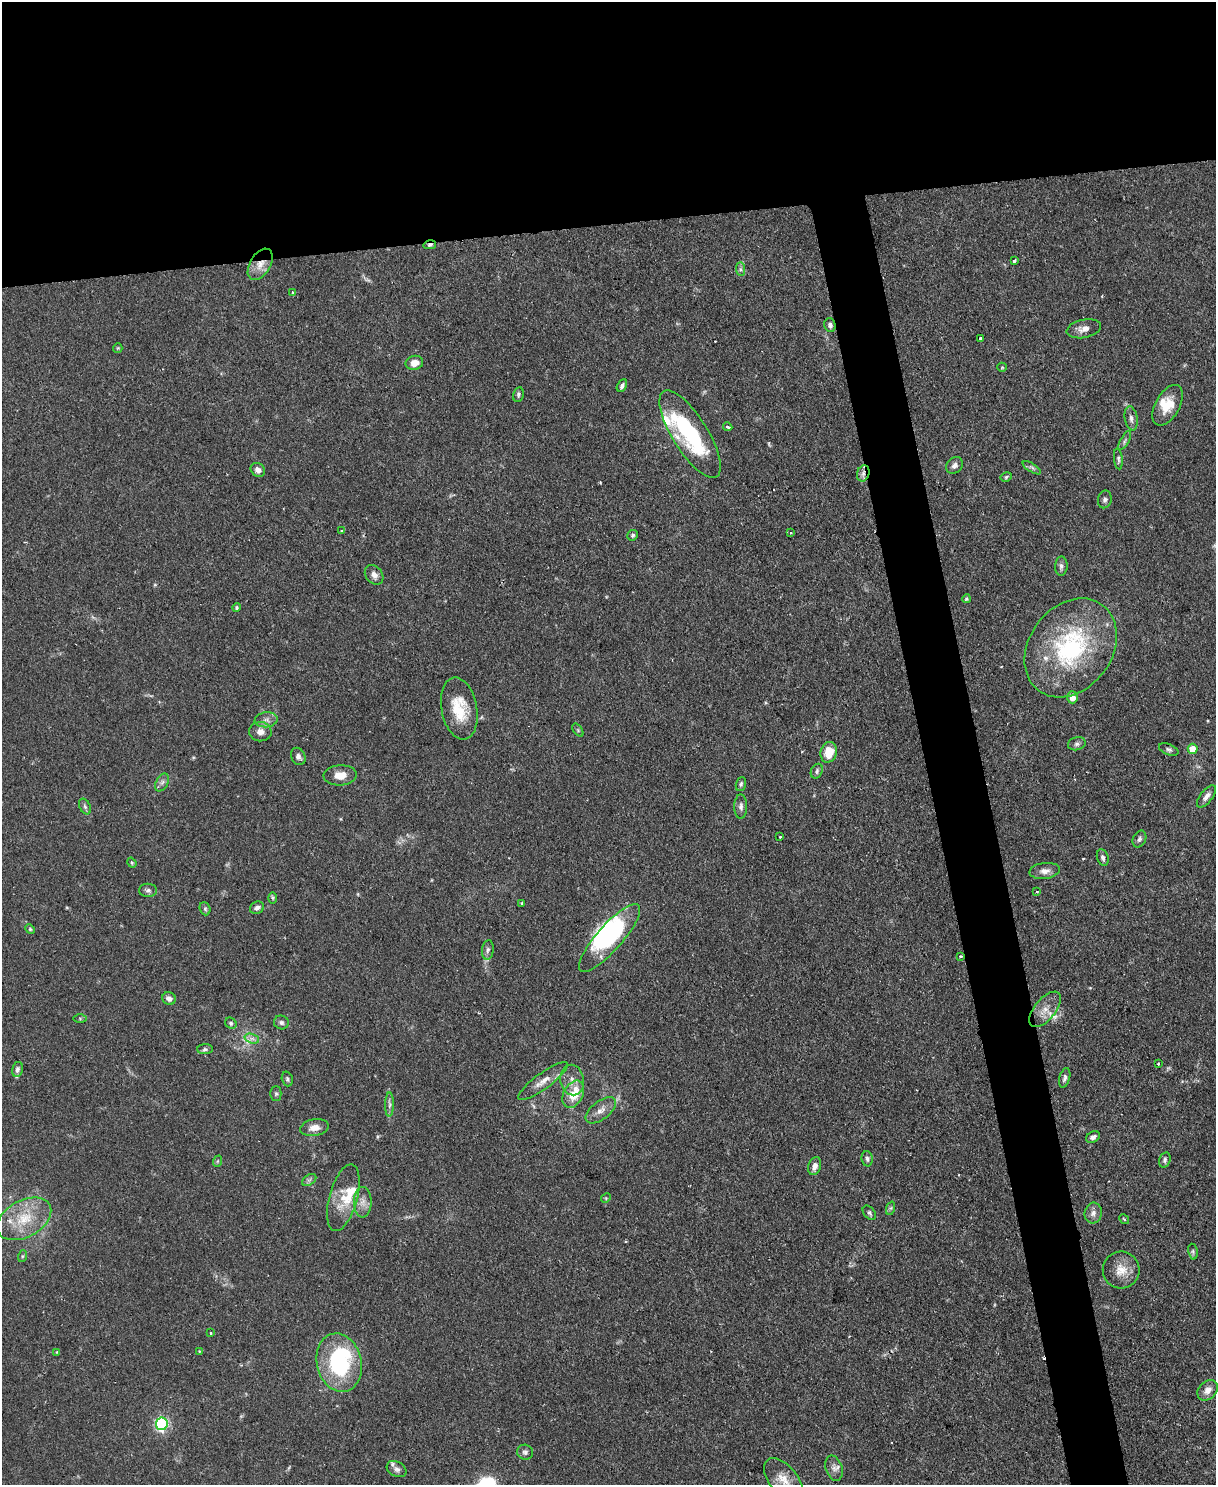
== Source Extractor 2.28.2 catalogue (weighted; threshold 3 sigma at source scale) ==
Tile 2 of 4 x 3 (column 2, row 1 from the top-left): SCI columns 1215-2428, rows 3103-4585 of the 4856 x 4838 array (HDU 1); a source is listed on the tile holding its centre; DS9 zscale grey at full resolution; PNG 1218 x 1487 px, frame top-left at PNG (2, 2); each listed source drawn as its Kron ellipse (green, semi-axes under 4 px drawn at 4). Shown black and unused: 19% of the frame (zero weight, under 2 of 3 exposures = <1% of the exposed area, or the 3 px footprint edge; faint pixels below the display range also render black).
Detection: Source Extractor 2.28.2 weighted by HDU 2 'WHT'; one run over the whole footprint, this tile lists its part. Background 0.0859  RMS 0.006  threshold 0.0271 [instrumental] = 3 sigma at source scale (4.5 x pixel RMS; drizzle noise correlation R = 1.50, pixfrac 1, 0.05/0.05 arcsec/px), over >= 5 px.
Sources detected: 127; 2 too faint to see at this stretch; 3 inside a brighter object's white glare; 2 cosmic-ray / hot-pixel residue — neither listed nor drawn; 10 inside a brighter listed object's ellipse — not listed separately; the other 110 listed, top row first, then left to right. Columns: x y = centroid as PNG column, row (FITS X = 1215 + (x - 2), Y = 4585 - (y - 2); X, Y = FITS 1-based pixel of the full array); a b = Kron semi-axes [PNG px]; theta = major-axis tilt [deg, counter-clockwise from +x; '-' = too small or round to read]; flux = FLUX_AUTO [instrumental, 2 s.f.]
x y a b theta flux
430 245 6 4 12 1.4
1014 261 3 3 - 1.6
260 264 17 10 59 7.5
740 269 7 4 -89 1.5
293 293 4 3 - 3.3
830 325 7 5 -72 2.3
1084 329 17 9 11 4.5
980 339 4 3 - 2.1
118 348 5 4 - 0.63
414 363 9 7 13 5.3
1002 367 5 4 - 0.7
622 386 7 4 61 1.8
518 395 7 5 80 1.2
1168 405 22 12 61 13
1131 418 12 6 -80 2.7
728 427 5 3 - 1.3
690 434 50 17 -58 60
1125 440 10 3 61 1.3
1118 459 10 4 -83 1.4
954 465 9 7 43 2.6
1032 468 10 3 -32 1.3
258 470 7 6 - 2.9
863 473 8 6 70 2.5
1006 477 6 4 29 0.91
1105 499 9 7 77 1.8
341 531 4 2 - 0.62
790 533 3 3 - 0.63
633 535 5 5 - 1.3
1061 566 9 6 88 2.1
374 575 11 8 -51 3.5
966 599 4 4 - 0.85
236 607 4 4 - 0.98
1071 648 53 41 53 83
1072 697 6 5 - 4.5
459 708 31 18 -79 20
266 720 11 7 7 3
578 730 7 4 -54 0.82
260 732 11 9 -2 4.2
1077 744 9 6 11 1.8
1193 749 5 5 - 12
1169 750 10 5 -22 1.6
829 752 10 8 76 12
298 756 9 7 -66 2.5
817 771 8 5 64 1.5
340 775 16 10 3 6.7
162 782 9 6 62 2.2
741 784 7 5 71 1.2
1206 796 13 6 52 3
85 807 8 5 -63 1.6
741 807 12 6 -90 2.3
780 837 2 2 - 0.6
1139 839 9 6 65 1.9
1103 857 8 5 -72 1.8
132 863 5 4 - 0.7
1045 871 15 8 7 3.9
148 890 9 6 1 1.7
1037 892 3 3 - 0.59
273 898 6 4 -89 0.93
522 903 3 3 - 0.63
257 908 7 6 - 2.2
205 909 7 5 -69 1.2
30 929 5 4 - 0.79
610 938 44 12 49 50
488 950 10 5 84 1.7
961 956 3 2 - 2.4
169 998 7 6 - 3
1045 1009 21 10 50 7.5
80 1019 6 4 -1 0.83
281 1022 7 6 - 1.8
231 1023 6 5 - 1.2
252 1039 7 4 -18 2
205 1049 8 5 1 1.3
1158 1064 3 2 - 0.86
17 1069 7 5 78 1.7
1065 1078 10 5 74 1.8
287 1079 7 5 -72 1.3
572 1080 15 11 -79 5.6
543 1081 30 8 36 7.1
276 1094 7 5 -90 1.1
573 1094 14 9 62 14
389 1105 12 4 90 1.9
601 1110 18 9 38 5.3
314 1128 14 8 11 5.3
1093 1137 7 5 31 2.4
867 1159 8 5 -84 1.6
1165 1160 8 5 73 1.3
218 1161 6 3 70 0.7
815 1166 9 6 71 3.6
309 1180 8 5 33 1.5
343 1198 34 14 75 14
606 1198 5 4 - 0.7
363 1202 15 9 -90 4.7
891 1208 7 4 71 1.1
869 1213 8 5 -50 1.3
1093 1213 10 8 77 3.3
24 1219 29 18 28 22
1124 1219 5 3 - 0.66
1193 1252 8 4 -80 1.1
23 1256 6 4 70 0.81
1121 1270 18 18 - 10
210 1333 3 2 - 0.67
199 1351 4 2 - 0.46
57 1352 4 4 - 0.57
339 1363 29 22 -76 62
1208 1390 11 9 46 4.9
162 1424 6 6 - 110
525 1452 8 7 - 1.8
834 1468 13 8 -73 3.3
397 1469 10 7 -28 2.3
784 1480 26 14 -50 9.9
Overlapping masked pixels (flux is a lower limit): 4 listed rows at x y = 430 245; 260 264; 863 473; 961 956
Isophote crosses this tile's border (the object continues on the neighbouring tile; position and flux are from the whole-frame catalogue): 1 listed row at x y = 784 1480